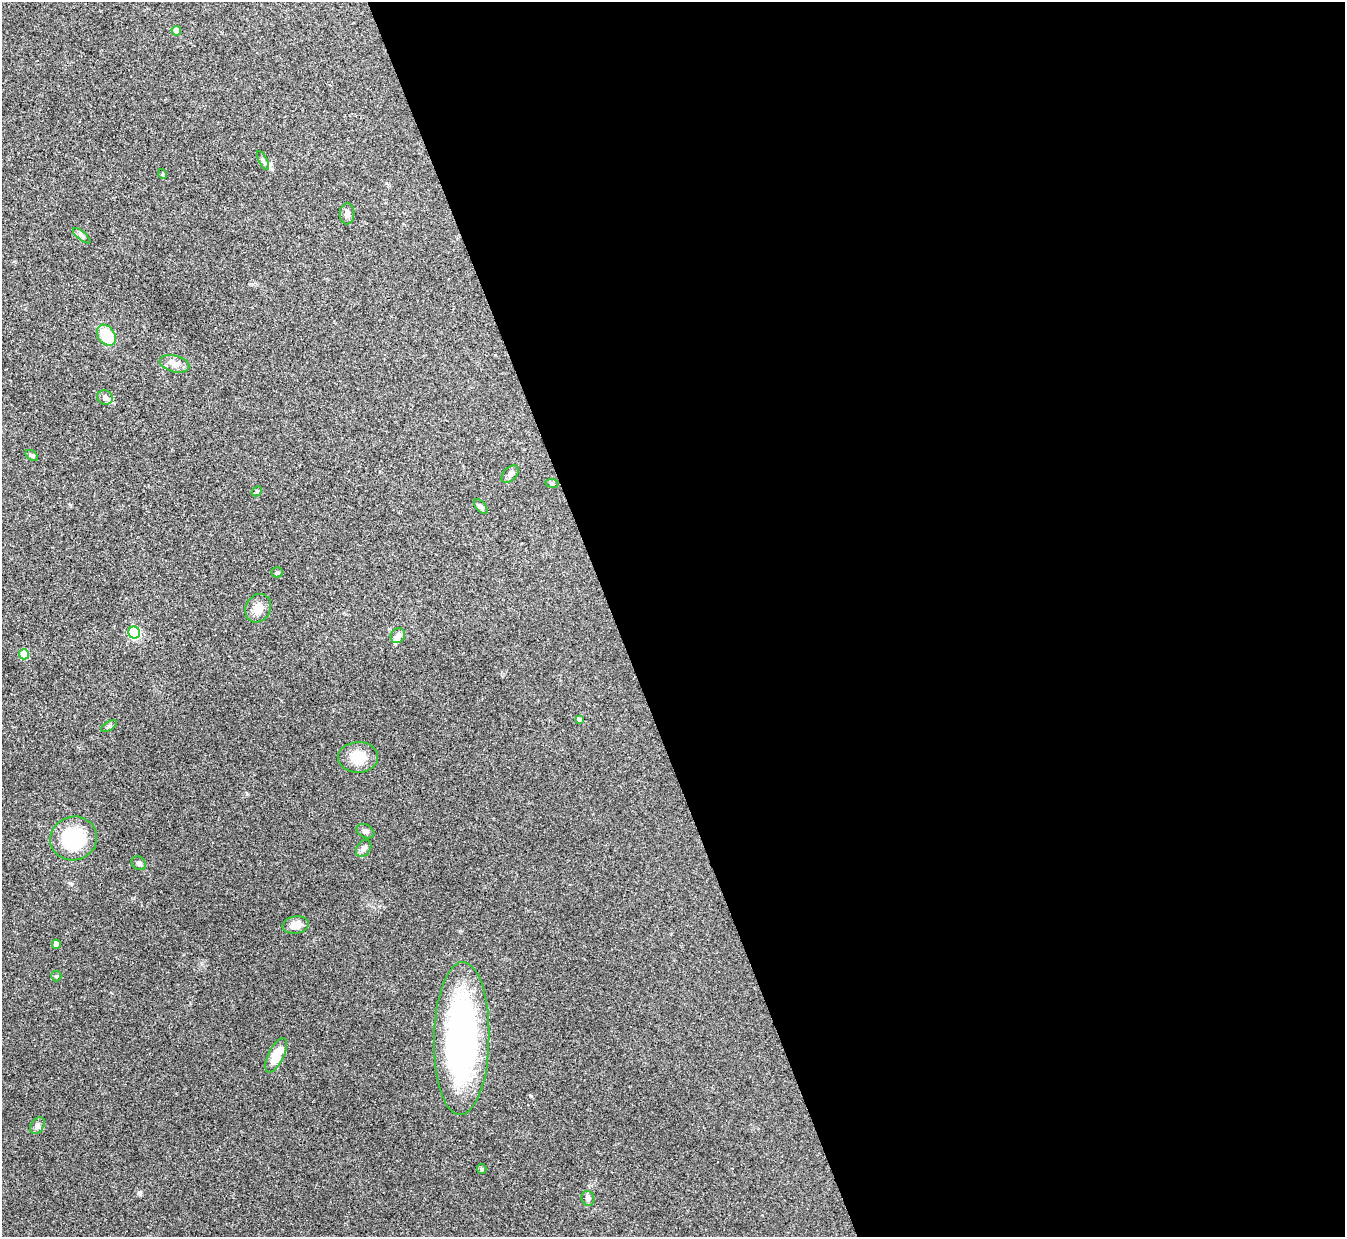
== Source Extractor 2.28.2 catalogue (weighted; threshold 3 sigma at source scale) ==
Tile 8 of 4 x 4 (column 4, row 2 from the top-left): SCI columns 4032-5374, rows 2619-3853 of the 5378 x 5363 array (HDU 1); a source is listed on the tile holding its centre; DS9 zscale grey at full resolution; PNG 1347 x 1239 px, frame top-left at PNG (2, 2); each listed source drawn as its Kron ellipse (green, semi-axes under 4 px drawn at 4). Shown black and unused: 54% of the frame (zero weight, under 3 of 4 exposures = <1% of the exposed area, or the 3 px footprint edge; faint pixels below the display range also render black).
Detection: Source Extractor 2.28.2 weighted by HDU 2 'WHT'; one run over the whole footprint, this tile lists its part. Background 0.0961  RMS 0.006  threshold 0.0271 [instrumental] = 3 sigma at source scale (4.5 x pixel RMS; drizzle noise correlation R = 1.50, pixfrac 1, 0.05/0.05 arcsec/px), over >= 5 px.
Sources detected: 34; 1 inside a brighter listed object's ellipse — not listed separately; the other 33 listed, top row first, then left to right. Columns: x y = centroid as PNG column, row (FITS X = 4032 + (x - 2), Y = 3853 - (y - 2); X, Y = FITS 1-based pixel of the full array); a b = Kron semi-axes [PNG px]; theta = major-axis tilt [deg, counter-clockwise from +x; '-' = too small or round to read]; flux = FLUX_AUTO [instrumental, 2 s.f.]
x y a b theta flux
176 31 5 4 - 6.1
263 160 10 4 -63 1.4
163 174 5 3 - 0.49
347 214 10 7 88 2.4
82 236 11 4 -40 1.5
106 335 11 8 -56 17
174 364 15 8 -15 4.2
105 398 8 7 - 2.2
32 455 7 4 -37 1
510 474 10 6 45 1.8
552 483 7 3 -7 0.75
257 491 6 4 47 0.76
481 507 9 5 -49 1.6
277 572 5 5 - 0.82
258 608 15 12 61 6
134 633 6 5 - 61
398 636 8 7 - 2.9
24 654 5 5 - 17
579 719 4 4 - 1.3
109 726 9 3 32 0.99
358 757 20 15 2 11
365 831 9 6 -27 1.9
74 838 23 22 - 38
364 848 9 7 56 2
139 863 8 6 -40 1.8
296 925 13 8 9 5.8
56 944 4 4 - 2.9
56 976 5 5 - 0.75
462 1038 76 27 89 170
276 1055 19 8 63 11
37 1126 9 6 53 1.8
482 1169 5 4 - 0.72
588 1198 7 6 - 2
Unlisted compact peaks at least as high as the median listed source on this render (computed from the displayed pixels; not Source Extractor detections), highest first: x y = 139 1192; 247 794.